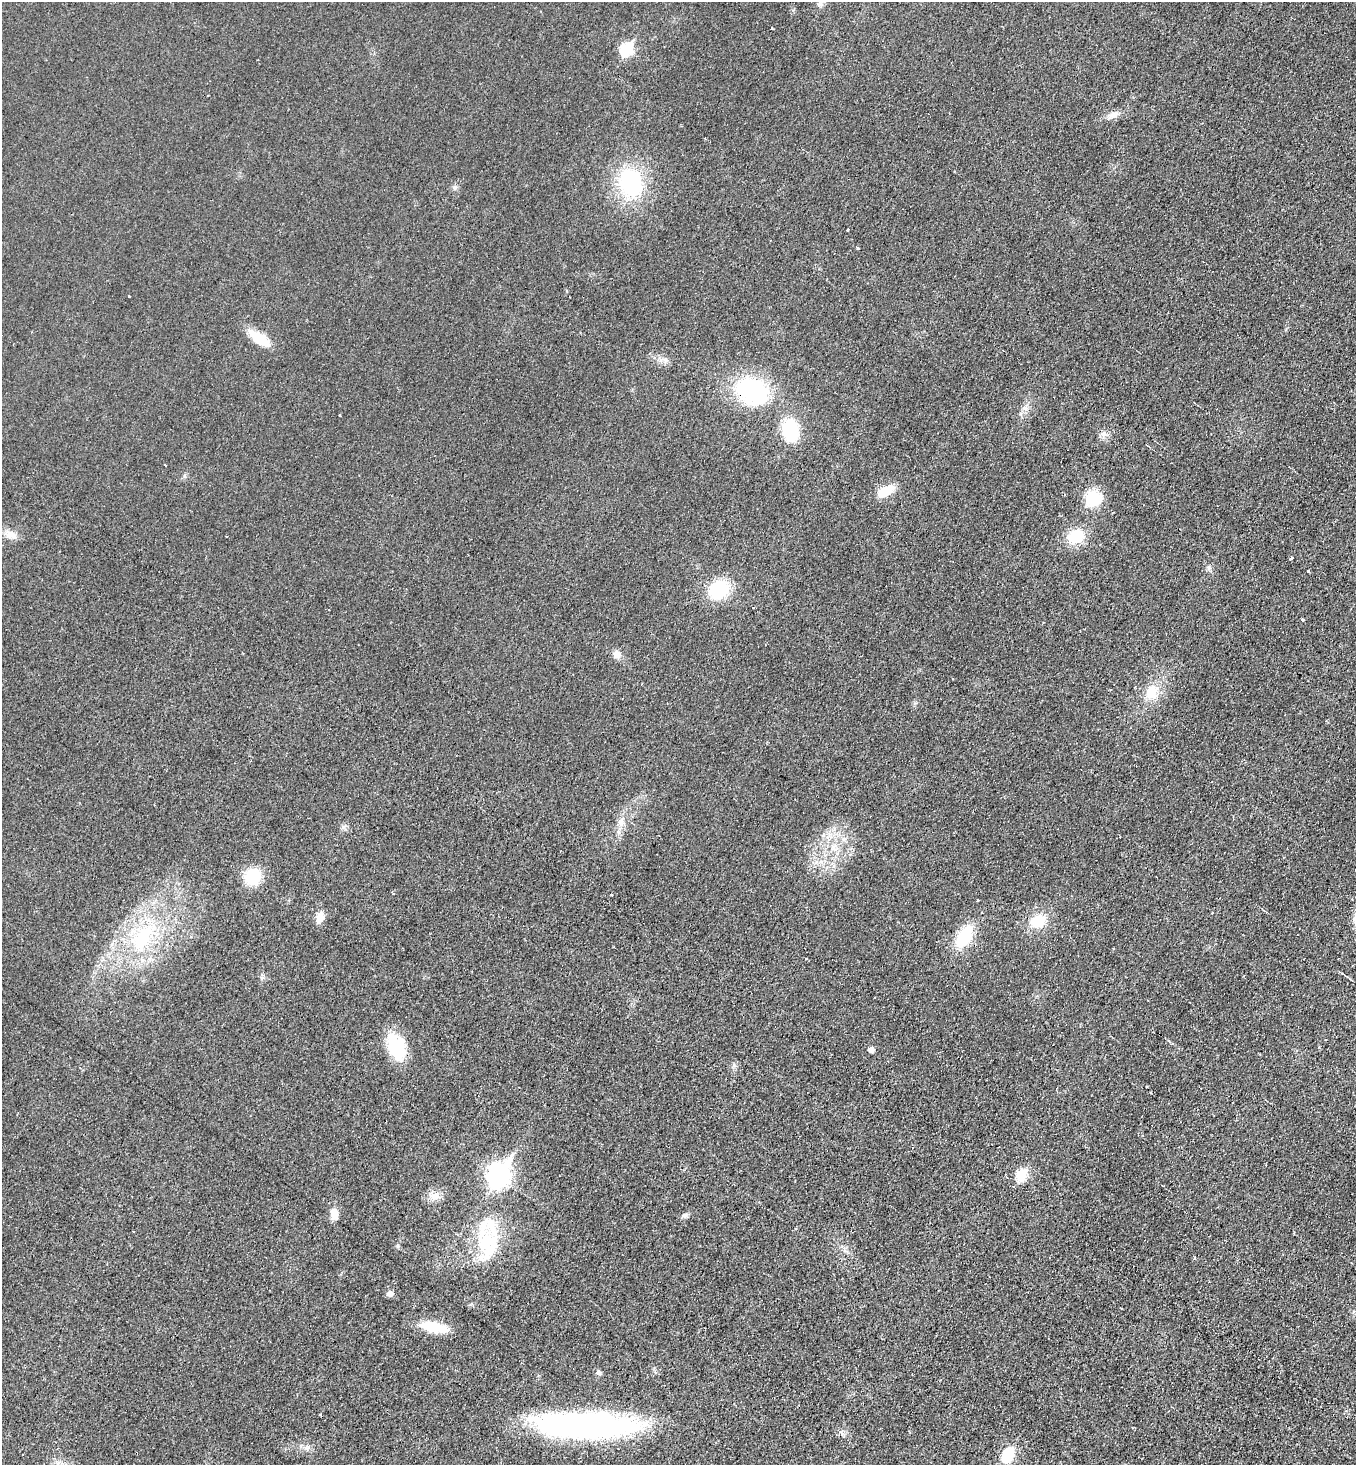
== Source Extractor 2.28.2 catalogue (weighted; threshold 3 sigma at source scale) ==
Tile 6 of 4 x 4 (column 2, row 2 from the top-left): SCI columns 1510-2863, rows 2934-4396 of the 5866 x 5858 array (HDU 1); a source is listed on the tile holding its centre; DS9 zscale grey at full resolution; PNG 1358 x 1467 px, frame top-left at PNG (2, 2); no overlay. Shown black and unused: <1% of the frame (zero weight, under 2 of 3 exposures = <1% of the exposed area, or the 3 px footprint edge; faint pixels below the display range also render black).
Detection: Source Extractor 2.28.2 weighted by HDU 2 'WHT'; one run over the whole footprint, this tile lists its part. Background 0.025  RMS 0.0061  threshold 0.0273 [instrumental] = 3 sigma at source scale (4.5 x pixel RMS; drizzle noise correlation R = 1.50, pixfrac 1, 0.05/0.05 arcsec/px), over >= 5 px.
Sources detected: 53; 3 cosmic-ray / hot-pixel residue — not listed; the other 50 listed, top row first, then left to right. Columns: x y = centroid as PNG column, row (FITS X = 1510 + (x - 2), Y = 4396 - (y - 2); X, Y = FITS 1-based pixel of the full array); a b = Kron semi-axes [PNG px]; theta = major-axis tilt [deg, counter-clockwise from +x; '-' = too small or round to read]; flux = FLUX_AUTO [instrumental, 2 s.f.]
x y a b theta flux
772 28 3 3 - 2.1
627 49 8 6 63 53
1113 114 13 7 17 3.6
705 138 3 2 - 0.46
630 182 28 21 -71 57
455 188 7 4 90 1.2
848 230 3 3 - 1.3
857 248 4 3 - 7.9
129 296 3 3 - 2.6
259 338 31 11 -38 13
753 391 39 28 -24 62
1025 408 9 6 -13 2.3
790 430 20 15 -80 30
1104 434 7 5 45 1.9
1147 445 5 3 - 0.9
886 491 23 11 31 9.8
1093 498 18 16 12 18
11 535 19 8 -9 4.8
1075 536 19 14 33 17
1290 558 3 3 - 12
1308 571 3 2 - 2.9
719 589 18 15 37 37
1302 620 3 3 - 1.9
616 655 10 10 - 3.4
1151 692 18 13 72 12
621 822 12 6 85 3.9
834 848 11 5 -68 2.9
253 877 16 15 - 21
611 894 3 3 - 0.97
977 900 3 3 - 1.4
320 917 13 9 71 5.1
1038 921 16 13 34 15
964 937 26 14 60 24
143 938 37 19 63 43
396 1046 31 19 -70 25
871 1049 6 5 - 4.1
498 1175 11 8 63 360
1021 1175 7 6 - 34
435 1195 12 8 28 4.3
334 1214 14 9 -87 6.1
685 1215 7 6 - 1.6
134 1232 3 2 - 0.67
485 1241 44 23 74 38
1194 1257 4 3 - 0.66
390 1293 6 6 - 2.9
434 1327 32 10 -12 19
599 1373 8 6 -41 1.5
320 1414 4 2 - 0.54
582 1426 98 23 -2 200
1008 1455 17 12 61 16
Overlapping masked pixels (flux is a lower limit): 1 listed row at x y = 753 391
Unlisted compact peaks at least as high as the median listed source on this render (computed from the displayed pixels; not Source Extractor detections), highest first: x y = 1209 567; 398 1246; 734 1065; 184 476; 343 827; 915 703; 793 10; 834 866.